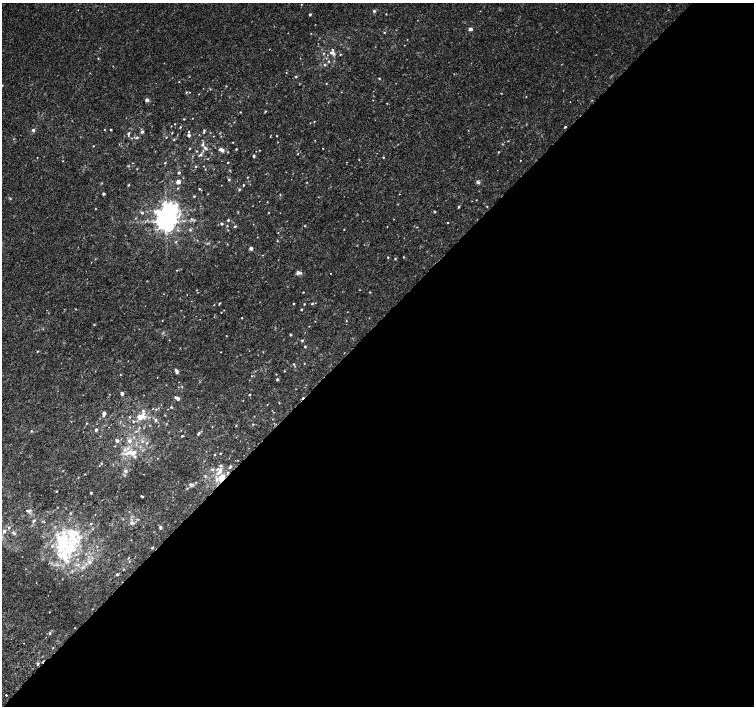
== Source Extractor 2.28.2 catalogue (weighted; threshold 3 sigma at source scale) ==
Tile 12 of 4 x 4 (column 4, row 3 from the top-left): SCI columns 4546-6049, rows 1668-3075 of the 6075 x 6084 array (HDU 1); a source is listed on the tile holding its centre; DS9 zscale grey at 2 x 2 block average (1 PNG px = mean of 2 x 2 image px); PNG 756 x 708 px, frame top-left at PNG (2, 3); no overlay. Shown black and unused: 54% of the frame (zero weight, under 2 of 3 exposures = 2% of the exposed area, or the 3 px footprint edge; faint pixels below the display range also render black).
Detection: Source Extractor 2.28.2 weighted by HDU 2 'WHT'; one run over the whole footprint, this tile lists its part. Background 0.00396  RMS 0.0028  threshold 0.0128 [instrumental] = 3 sigma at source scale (4.5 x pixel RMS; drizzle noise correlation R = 1.50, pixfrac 1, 0.0396/0.0396 arcsec/px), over >= 5 px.
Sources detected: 209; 2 inside a brighter object's white glare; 2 cosmic-ray / hot-pixel residue — not listed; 1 coinciding with a brighter row at this scale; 11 inside a brighter listed object's ellipse — not listed separately; the other 193 listed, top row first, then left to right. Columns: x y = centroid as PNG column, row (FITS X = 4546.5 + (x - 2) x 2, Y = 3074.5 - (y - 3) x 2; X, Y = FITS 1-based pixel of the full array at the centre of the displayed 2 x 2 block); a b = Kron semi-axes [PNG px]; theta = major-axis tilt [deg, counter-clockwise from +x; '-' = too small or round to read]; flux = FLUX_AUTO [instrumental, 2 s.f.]
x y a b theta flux
374 11 4 3 - 0.91
310 14 3 2 - 0.82
386 14 2 2 - 0.35
470 29 3 2 - 3.8
384 32 3 2 - 0.41
288 33 2 2 - 0.2
324 53 3 2 - 0.41
334 53 6 4 -71 1.6
340 54 2 2 - 0.4
98 58 3 2 - 0.31
329 61 2 2 - 0.45
324 65 3 3 - 0.63
286 73 2 2 - 0.28
296 77 3 2 - 0.54
379 78 2 2 - 0.5
179 82 2 2 - 0.28
326 83 2 2 - 0.35
2 85 4 2 - 0.51
226 86 3 2 - 0.37
186 92 3 2 - 0.53
147 100 3 3 - 2
373 100 2 2 - 0.23
265 111 3 2 - 0.54
240 112 2 2 - 0.33
184 119 2 2 - 0.41
314 121 2 2 - 0.39
180 127 3 2 - 0.45
565 127 2 2 - 1.6
33 130 3 3 - 1.4
104 130 2 2 - 0.31
111 130 2 2 - 0.53
204 130 3 3 - 0.63
142 132 4 4 - 1.1
189 132 2 2 - 0.5
172 133 2 2 - 0.38
128 134 6 3 81 1.1
189 135 3 2 - 1.9
213 136 2 2 - 0.21
277 136 2 2 - 0.34
137 137 5 3 - 0.74
166 137 2 2 - 0.39
174 139 3 2 - 0.48
508 141 2 2 - 0.33
233 142 2 2 - 0.3
202 145 4 3 - 1
93 146 2 2 - 0.32
206 148 3 3 - 0.85
323 148 2 2 - 0.28
189 149 3 2 - 0.35
236 149 2 2 - 0.57
221 150 7 4 -25 2.6
259 150 2 2 - 0.22
196 151 3 3 - 0.44
498 152 3 2 - 0.34
298 154 3 2 - 0.36
200 155 6 3 27 1.1
254 156 3 3 - 0.77
383 157 2 2 - 0.62
359 160 2 2 - 0.25
520 160 2 2 - 0.24
165 162 3 2 - 0.36
228 162 2 2 - 0.32
195 166 3 3 - 0.55
205 169 2 2 - 0.29
230 170 3 2 - 0.39
179 173 2 2 - 1
248 177 2 2 - 0.35
229 179 3 3 - 0.68
178 182 4 4 - 2.4
478 182 6 4 -35 1.2
128 185 3 2 - 0.5
243 185 2 2 - 0.43
178 188 3 2 - 0.39
199 189 3 2 - 0.45
239 189 4 3 - 0.7
103 194 2 2 - 1.3
399 194 2 2 - 0.32
194 196 2 2 - 0.53
487 206 3 2 - 0.31
459 207 3 2 - 0.55
95 209 2 2 - 0.28
434 212 3 2 - 0.47
142 213 3 3 - 0.9
191 219 4 3 - 0.95
228 220 3 3 - 0.63
165 221 6 5 - 550
448 223 2 2 - 0.32
221 224 3 3 - 0.74
227 226 3 2 - 0.38
235 226 3 2 - 0.74
190 230 3 3 - 0.78
344 230 3 2 - 0.24
176 242 3 3 - 0.48
227 244 2 2 - 0.32
251 248 3 3 - 2.6
388 257 2 2 - 0.41
395 258 3 2 - 0.56
176 270 3 2 - 0.32
299 273 9 4 -1 1.7
330 273 2 2 - 1
303 292 2 2 - 0.37
369 292 2 2 - 0.35
219 303 3 2 - 0.54
294 303 2 2 - 0.42
304 304 2 2 - 0.47
312 304 3 2 - 0.64
301 309 2 2 - 0.65
242 318 2 2 - 0.37
162 321 2 2 - 0.25
346 321 2 2 - 0.3
94 325 3 2 - 0.37
290 334 3 3 - 0.62
302 340 3 3 - 0.7
305 346 3 2 - 0.64
37 351 2 2 - 0.51
220 352 2 2 - 0.29
304 363 2 2 - 0.26
294 364 3 2 - 0.41
176 370 5 4 - 1.2
284 371 3 2 - 0.4
251 376 2 2 - 0.28
157 377 2 2 - 0.61
277 379 3 2 - 0.76
122 393 2 2 - 2.4
249 394 3 2 - 0.42
175 397 3 3 - 0.68
178 398 3 2 - 2.1
279 402 3 2 - 0.31
267 405 3 2 - 0.23
171 407 3 2 - 0.5
156 409 2 2 - 0.36
143 411 4 3 - 0.83
104 414 5 3 - 2
129 417 2 2 - 0.41
140 417 5 4 - 4.5
155 420 6 2 83 0.58
86 423 3 2 - 0.35
253 424 3 2 - 0.4
150 425 2 2 - 0.34
236 426 3 2 - 0.38
96 430 4 3 - 0.83
31 431 3 3 - 0.46
198 433 5 3 - 1
182 436 2 2 - 0.56
134 437 3 2 - 0.39
117 441 3 3 - 1.5
129 441 4 4 - 2.2
146 443 3 2 - 0.54
115 446 2 2 - 0.28
130 452 11 5 27 5.5
220 453 2 2 - 0.34
215 455 2 2 - 0.36
135 456 4 3 - 0.98
101 463 3 2 - 0.4
220 466 3 3 - 0.95
230 467 5 3 - 1
212 469 4 3 - 0.8
126 471 4 4 - 1.4
220 471 6 5 - 2.4
85 474 2 2 - 0.29
205 476 3 2 - 0.6
221 478 4 4 - 7.2
196 482 2 2 - 0.29
190 484 4 3 - 0.84
187 488 3 2 - 0.45
56 491 2 2 - 0.46
91 493 2 2 - 0.76
142 496 3 2 - 0.65
27 510 2 2 - 1.4
138 519 3 3 - 0.44
34 520 5 3 - 0.78
91 523 3 2 - 0.51
132 523 6 4 10 1.5
9 527 4 2 - 0.76
160 527 4 3 - 1.2
4 531 4 4 - 1.6
14 533 7 3 -33 1.3
63 541 36 18 82 39
152 548 2 2 - 0.64
129 557 2 2 - 0.28
77 559 3 2 - 0.32
129 561 2 2 - 0.32
89 562 5 4 - 1.7
78 564 3 3 - 0.57
124 569 3 2 - 0.4
117 574 3 3 - 0.81
92 609 2 2 - 0.26
49 612 2 2 - 0.23
50 633 3 3 - 0.85
23 643 2 2 - 0.43
53 648 3 2 - 0.31
38 664 2 2 - 1.5
6 695 2 2 - 1.2
Overlapping masked pixels (flux is a lower limit): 2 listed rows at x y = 221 478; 38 664
Isophote crosses this tile's border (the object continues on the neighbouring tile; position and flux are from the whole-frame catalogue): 1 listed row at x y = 2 85
Diffuse or blended objects may show on this block-average render without a row.